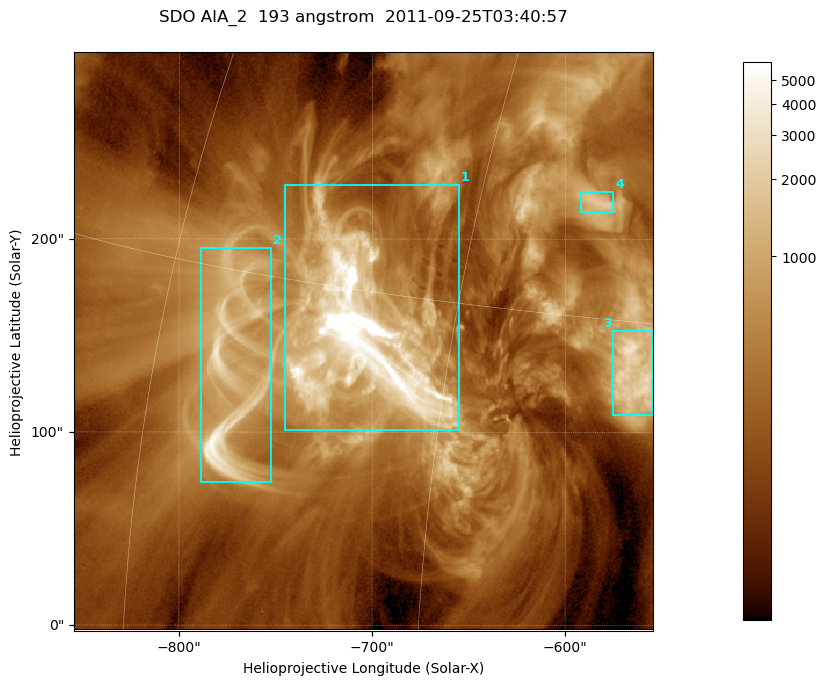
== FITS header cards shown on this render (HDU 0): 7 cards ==
TELESCOP= 'SDO     '           /
INSTRUME= 'AIA_2   '           /
WAVELNTH=                  193 /
WAVEUNIT= 'angstrom'           /
DATE-OBS= '2011-09-25T03:40:57.40' /
CTYPE1  = 'HPLN-TAN'           /
CTYPE2  = 'HPLT-TAN'           /

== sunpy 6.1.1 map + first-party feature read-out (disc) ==
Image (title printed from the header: SDO AIA_2  193 angstrom  2011-09-25T03:40:57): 499 x 499 px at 0.601 arcsec/px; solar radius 957 arcsec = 1592 px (partial field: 3.1% of the solar disc is inside the frame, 100% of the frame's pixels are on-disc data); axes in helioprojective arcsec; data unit not stated in the header (colour bar unlabelled)
Orientation: roll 0.0578 deg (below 1 deg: not rotated)
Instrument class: DISC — disc imager (sunpy class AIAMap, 193 A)
Bright regions (active regions / flare kernels): reference = the on-disc median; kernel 5 px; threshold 5 sigma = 968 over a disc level ~288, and >= 1.15x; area >= 249 px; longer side >= 6 px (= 3.6 arcsec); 4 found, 4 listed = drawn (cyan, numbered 1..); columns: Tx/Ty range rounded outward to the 2 arcsec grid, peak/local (2 s.f.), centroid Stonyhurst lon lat
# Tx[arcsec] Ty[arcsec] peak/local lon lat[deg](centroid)
1 -746..-654 100..228 75 -49 +14
2 -790..-752 74..196 17 -55 +12
3 -576..-554 108..154 11 -37 +13
4 -592..-574 214..226 6.3 -40 +19